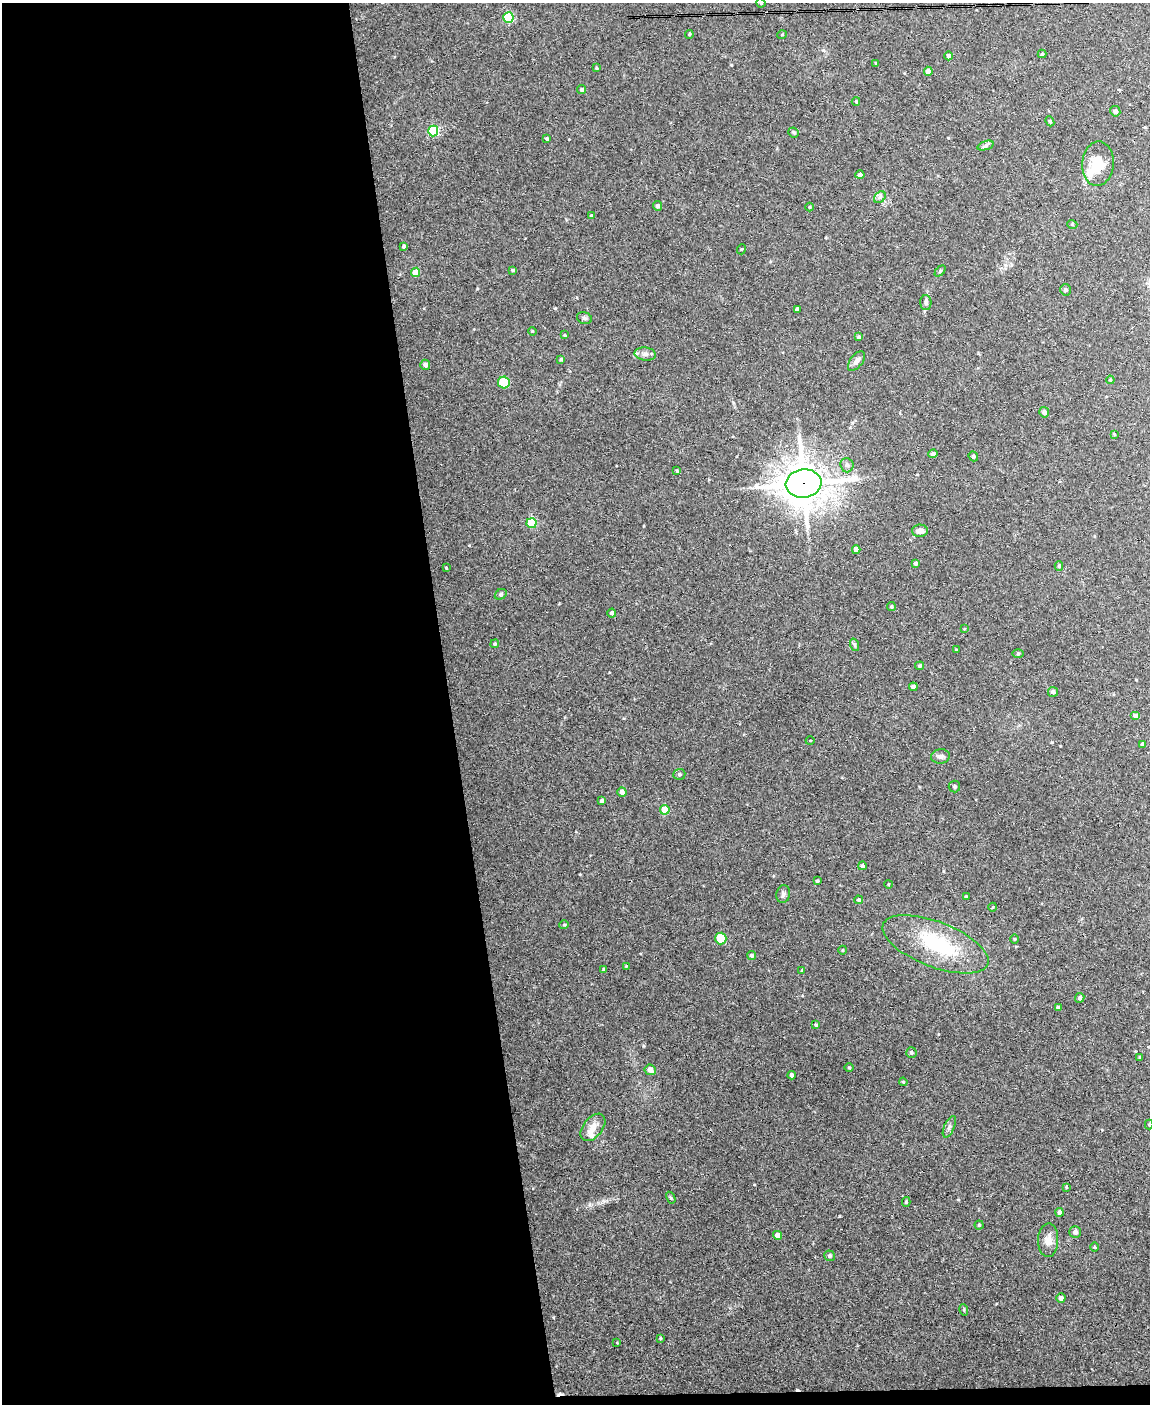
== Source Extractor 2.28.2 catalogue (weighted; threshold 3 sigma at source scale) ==
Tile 9 of 4 x 3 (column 1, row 3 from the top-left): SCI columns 1-1148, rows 234-1635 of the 4592 x 4566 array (HDU 1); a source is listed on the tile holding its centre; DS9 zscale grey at full resolution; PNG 1152 x 1406 px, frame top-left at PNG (2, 3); each listed source drawn as its Kron ellipse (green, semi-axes under 4 px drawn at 4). Shown black and unused: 40% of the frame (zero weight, under 3 of 4 exposures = <1% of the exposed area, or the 3 px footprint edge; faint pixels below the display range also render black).
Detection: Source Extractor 2.28.2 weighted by HDU 2 'WHT'; one run over the whole footprint, this tile lists its part. Background 0.0514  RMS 0.0046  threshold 0.0209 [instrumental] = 3 sigma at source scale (4.5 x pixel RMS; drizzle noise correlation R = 1.50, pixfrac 1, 0.05/0.05 arcsec/px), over >= 5 px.
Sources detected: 122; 2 inside a brighter object's white glare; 2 cosmic-ray / hot-pixel residue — neither listed nor drawn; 1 inside a brighter listed object's ellipse — not listed separately; the other 117 listed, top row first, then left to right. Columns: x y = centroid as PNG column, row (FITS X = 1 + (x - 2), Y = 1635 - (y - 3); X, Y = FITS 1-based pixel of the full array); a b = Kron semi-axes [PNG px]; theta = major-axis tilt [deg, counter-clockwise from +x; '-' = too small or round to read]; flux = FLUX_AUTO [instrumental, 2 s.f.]
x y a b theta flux
761 3 5 3 - 0.44
508 18 5 5 - 33
689 34 4 4 - 0.62
782 35 5 3 - 0.33
1042 54 4 4 - 0.63
949 56 4 4 - 1.4
876 63 3 3 - 0.41
596 68 4 3 - 0.44
928 71 4 4 - 2.9
582 90 4 4 - 1.1
856 101 4 3 - 0.48
1115 111 5 5 - 1.2
1050 121 5 4 - 0.63
433 131 5 5 - 37
793 132 5 4 - 0.74
547 139 4 3 - 0.7
985 146 8 4 19 0.94
1098 164 22 16 85 9.8
860 175 4 4 - 1.5
880 197 6 5 - 1
657 206 5 4 - 0.98
809 207 4 3 - 0.39
591 216 4 3 - 0.74
1072 224 5 3 - 0.37
404 246 4 3 - 0.97
742 249 5 3 - 0.35
513 270 4 3 - 0.67
940 271 6 4 46 0.57
416 272 4 4 - 8.6
1065 290 6 5 - 1
926 303 7 5 -89 1.1
797 309 4 3 - 1.7
584 318 8 5 -17 0.98
532 331 4 3 - 0.41
564 335 4 3 - 0.47
859 337 3 3 - 0.65
645 354 11 6 -8 1.9
561 359 4 4 - 0.6
856 361 11 6 53 2.3
425 365 5 5 - 1.5
1110 380 4 3 - 0.52
504 382 6 6 - 17
1044 412 5 5 - 1.7
1114 434 4 4 - 0.33
933 454 4 4 - 1.2
973 456 5 4 - 0.88
847 465 7 6 - 1.4
677 471 4 4 - 0.46
804 483 18 14 7 1200
532 523 5 5 - 22
920 531 8 6 2 3.1
856 550 4 4 - 2.6
915 563 4 4 - 0.88
1059 566 5 4 - 0.76
446 568 4 3 - 0.36
501 594 6 5 - 0.82
891 607 4 4 - 0.6
612 613 4 4 - 1.2
964 629 4 3 - 0.31
495 644 4 3 - 0.56
855 645 6 4 -72 0.68
956 650 3 3 - 0.41
1018 654 5 3 - 0.5
920 666 4 4 - 0.59
913 687 4 4 - 1.5
1053 692 5 4 - 1.2
1135 716 5 4 - 1.7
810 741 4 3 - 0.28
1142 744 4 3 - 0.83
940 756 9 7 5 1.5
679 774 6 5 - 0.78
954 787 6 5 - 0.72
622 792 5 4 - 2.1
602 801 4 4 - 1.4
665 810 5 4 - 14
862 866 4 4 - 0.88
817 881 3 3 - 0.56
889 884 4 3 - 0.31
783 894 9 6 80 1.3
966 896 3 3 - 0.45
859 900 4 4 - 0.95
993 907 4 3 - 0.33
564 925 4 4 - 0.5
721 938 6 5 - 14
1014 939 5 3 - 0.42
935 944 56 22 -21 34
843 950 4 3 - 0.33
751 955 5 4 - 0.8
626 966 3 3 - 0.43
604 970 4 3 - 0.51
802 970 3 3 - 0.37
1080 998 5 4 - 1.2
1058 1008 4 4 - 0.88
816 1025 3 3 - 0.68
911 1053 5 5 - 0.96
1140 1057 4 3 - 0.74
849 1068 4 3 - 0.44
650 1070 5 5 - 2.9
791 1075 4 3 - 1.2
903 1082 4 3 - 0.53
1149 1125 5 4 - 0.46
593 1127 16 9 52 4.2
949 1127 11 5 66 1.3
1066 1187 3 3 - 0.4
671 1198 6 4 -58 0.56
906 1202 5 4 - 0.68
1060 1212 4 4 - 1.4
979 1225 4 4 - 0.52
1075 1232 6 6 - 1.4
777 1235 4 4 - 2.7
1048 1240 17 10 88 3.9
1095 1247 5 3 - 0.4
829 1256 5 5 - 1.1
1061 1298 5 4 - 1.4
964 1310 6 3 -73 0.47
660 1338 3 3 - 0.44
617 1343 3 2 - 0.28
Overlapping masked pixels (flux is a lower limit): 1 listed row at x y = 804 483
Isophote crosses this tile's border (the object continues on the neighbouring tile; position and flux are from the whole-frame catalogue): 2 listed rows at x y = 761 3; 1149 1125
Unlisted compact peaks at least as high as the median listed source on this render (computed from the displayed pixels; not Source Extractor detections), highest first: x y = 839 1216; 555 308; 643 1046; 469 545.